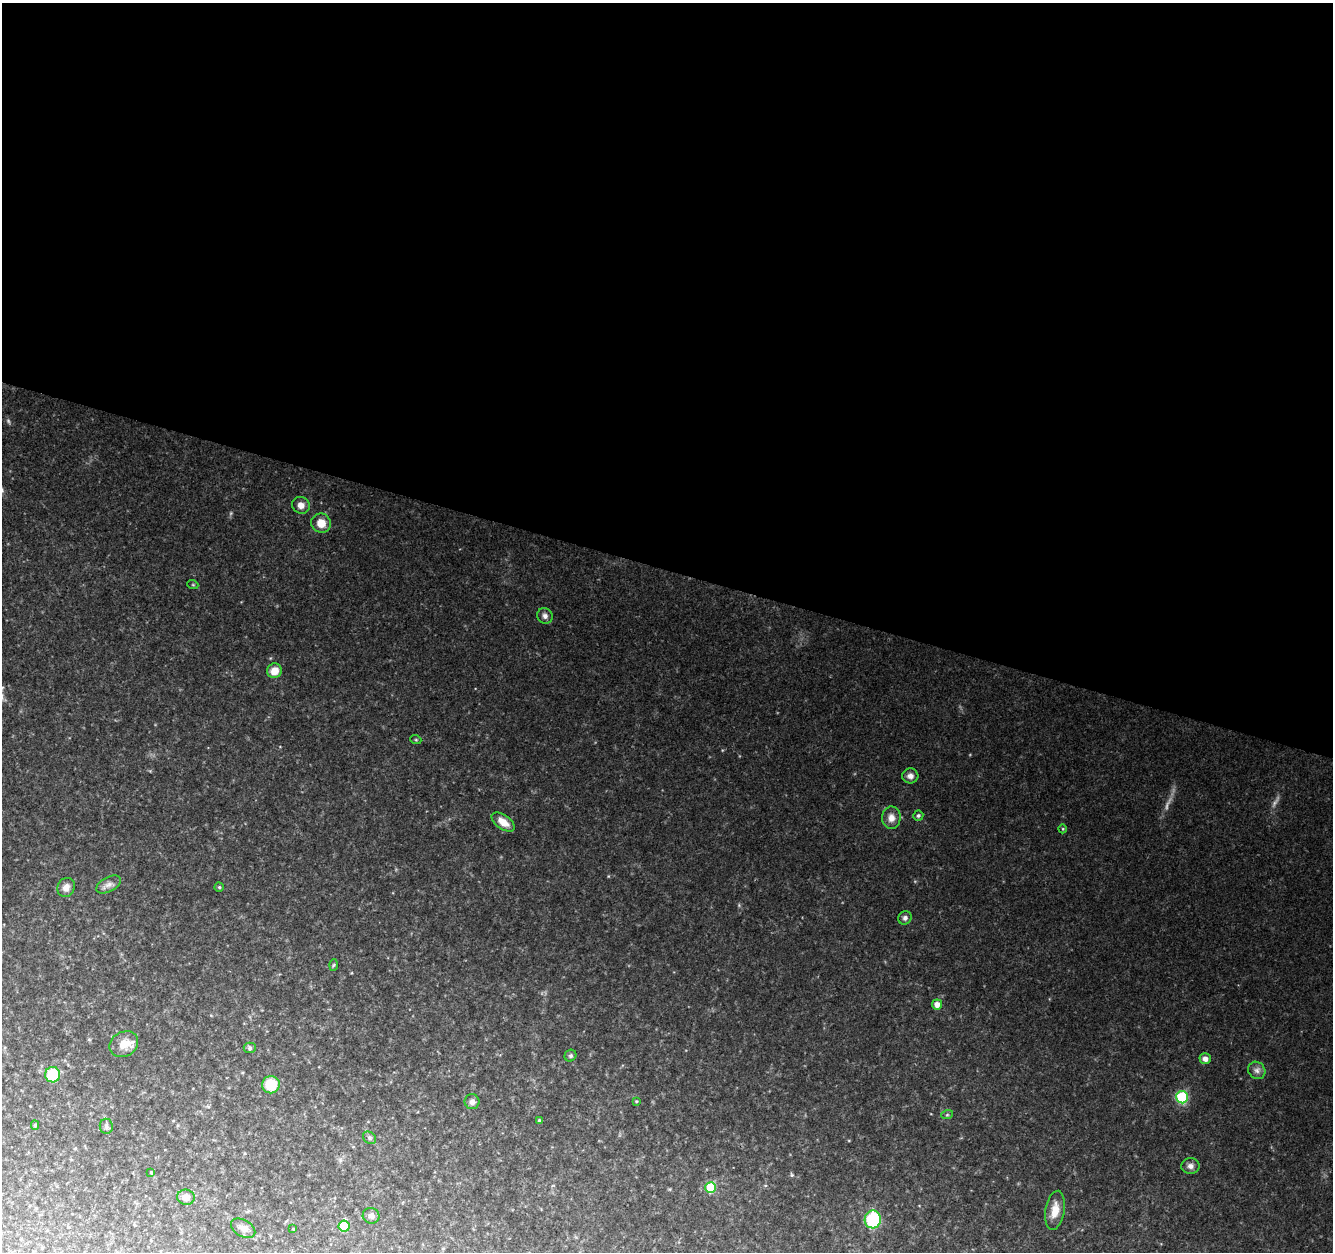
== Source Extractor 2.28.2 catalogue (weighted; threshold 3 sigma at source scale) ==
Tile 3 of 4 x 4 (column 3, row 1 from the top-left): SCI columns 2672-4002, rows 4030-5279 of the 5334 x 5496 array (HDU 1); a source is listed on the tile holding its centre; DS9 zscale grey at full resolution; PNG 1335 x 1254 px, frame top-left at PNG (2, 3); each listed source drawn as its Kron ellipse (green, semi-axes under 4 px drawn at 4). Shown black and unused: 45% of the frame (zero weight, under 2 of 3 exposures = <1% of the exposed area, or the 3 px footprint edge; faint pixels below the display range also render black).
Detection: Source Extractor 2.28.2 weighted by HDU 2 'WHT'; one run over the whole footprint, this tile lists its part. Background 0.0798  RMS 0.0083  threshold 0.0374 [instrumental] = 3 sigma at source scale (4.5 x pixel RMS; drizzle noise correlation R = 1.50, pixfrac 1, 0.0396/0.0396 arcsec/px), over >= 5 px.
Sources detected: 44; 2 too faint to see at this stretch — neither listed nor drawn; the other 42 listed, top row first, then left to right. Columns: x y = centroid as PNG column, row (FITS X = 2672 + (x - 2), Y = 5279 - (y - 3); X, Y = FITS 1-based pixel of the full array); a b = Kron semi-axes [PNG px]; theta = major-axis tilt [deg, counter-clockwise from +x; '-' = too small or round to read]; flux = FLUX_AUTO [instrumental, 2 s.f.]
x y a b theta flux
301 505 9 8 - 5.7
321 523 10 9 - 10
193 585 5 3 - 0.74
545 616 8 7 - 3
275 671 7 7 - 8.2
416 740 5 3 - 0.78
910 776 8 7 - 3.7
918 815 5 5 - 1.7
891 818 11 9 -88 6.6
503 822 13 7 -35 8.8
1063 829 4 3 - 0.74
109 884 13 7 28 4.3
66 887 10 8 61 5.6
219 887 4 4 - 1.2
905 918 7 6 - 2.4
333 965 6 3 86 0.98
937 1004 5 5 - 5.9
124 1044 15 12 32 12
250 1048 6 5 - 1.6
570 1056 6 5 - 1.7
1205 1059 5 5 - 5
1257 1070 9 8 - 3.8
52 1075 8 7 - 32
271 1085 9 8 - 25
1182 1097 6 6 - 67
636 1101 4 3 - 0.84
472 1102 7 7 - 3.6
947 1115 6 4 19 1
539 1120 4 3 - 0.91
35 1125 4 4 - 1.3
106 1126 8 6 -83 2.4
369 1138 7 5 -37 1.6
1190 1166 9 8 - 3.8
151 1172 3 2 - 0.75
711 1187 5 5 - 44
186 1197 9 7 -8 6
1055 1210 20 9 80 12
371 1216 8 8 - 3.2
873 1219 9 8 - 50
344 1226 5 5 - 31
243 1228 13 8 -30 5
293 1229 3 3 - 0.66